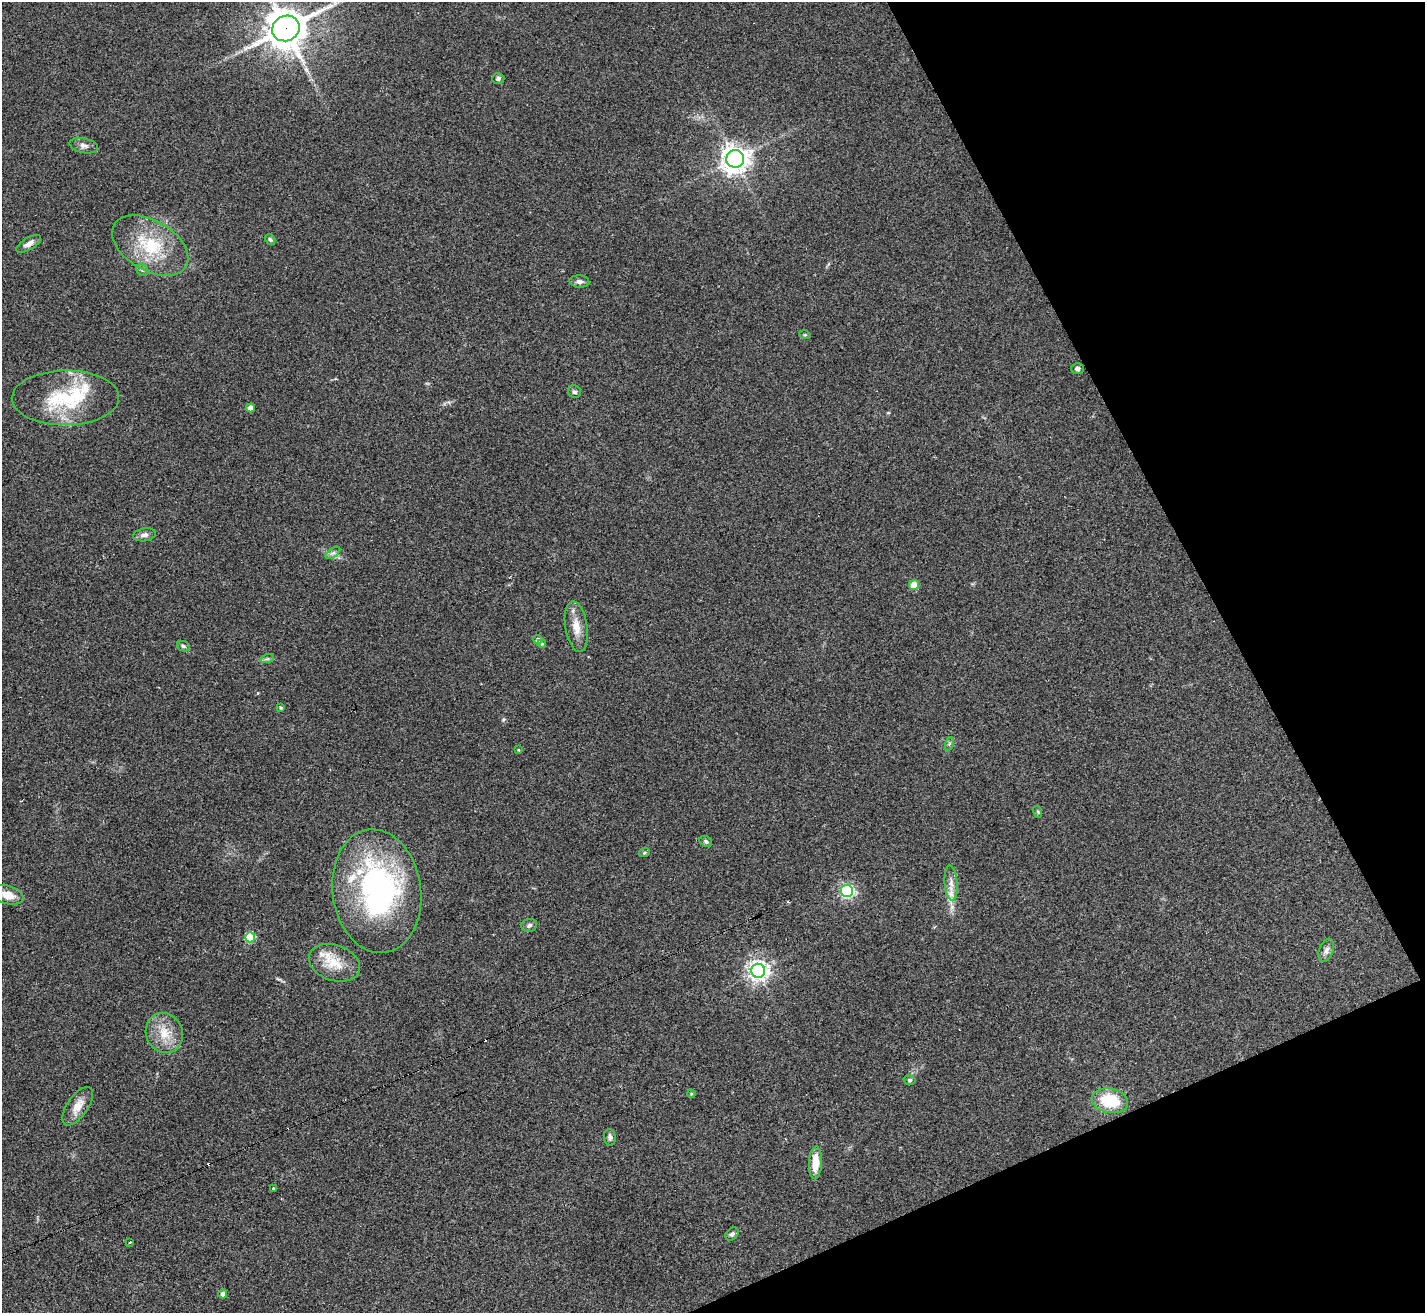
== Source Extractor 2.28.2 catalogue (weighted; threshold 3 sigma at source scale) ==
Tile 12 of 4 x 4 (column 4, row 3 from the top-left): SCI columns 4274-5696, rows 1598-2908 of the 5696 x 5686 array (HDU 1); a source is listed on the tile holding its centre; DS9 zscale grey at full resolution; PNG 1427 x 1315 px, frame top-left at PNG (2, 2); each listed source drawn as its Kron ellipse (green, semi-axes under 4 px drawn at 4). Shown black and unused: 21% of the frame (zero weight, under 2 of 3 exposures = <1% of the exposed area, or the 3 px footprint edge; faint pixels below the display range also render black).
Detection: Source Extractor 2.28.2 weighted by HDU 2 'WHT'; one run over the whole footprint, this tile lists its part. Background 0.0791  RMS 0.0075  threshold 0.0339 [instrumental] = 3 sigma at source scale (4.5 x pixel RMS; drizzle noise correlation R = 1.50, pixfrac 1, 0.05/0.05 arcsec/px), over >= 5 px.
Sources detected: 56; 1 inside a brighter object's white glare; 3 cosmic-ray / hot-pixel residue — neither listed nor drawn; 4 inside a brighter listed object's ellipse — not listed separately; the other 48 listed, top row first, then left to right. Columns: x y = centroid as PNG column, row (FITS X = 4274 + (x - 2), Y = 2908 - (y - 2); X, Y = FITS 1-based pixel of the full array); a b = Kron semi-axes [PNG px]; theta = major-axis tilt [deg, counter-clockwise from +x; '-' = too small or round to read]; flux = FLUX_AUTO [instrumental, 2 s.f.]
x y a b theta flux
286 28 14 12 28 1900
498 79 6 5 - 1.8
84 146 14 7 -13 3.7
735 159 9 9 - 790
270 239 6 4 -57 1.4
29 244 14 6 31 3.8
150 245 42 25 -31 43
142 270 7 5 -46 1.8
579 281 10 6 -4 3
805 335 6 3 -18 0.81
1078 369 6 5 - 2.3
574 392 7 6 - 1.8
65 398 54 27 0 58
250 408 4 4 - 5.4
144 535 11 6 9 3.2
333 553 8 4 36 1.9
914 585 5 5 - 17
576 627 26 11 -81 11
538 640 4 4 - 2.9
542 644 4 3 - 0.98
183 646 6 5 - 1.7
267 659 7 4 18 1.4
281 708 4 4 - 0.97
949 744 7 4 71 1.5
518 750 4 3 - 0.59
1038 812 6 4 -73 0.95
706 842 7 5 -33 1.5
644 853 5 3 - 0.9
951 883 18 6 -86 6
377 891 62 44 -82 180
847 891 6 6 - 160
8 895 16 9 -17 10
529 925 8 6 19 2.2
250 937 5 5 - 40
1326 950 12 7 70 3.5
334 963 26 18 -19 19
758 971 7 7 - 460
164 1033 20 18 -66 17
910 1080 6 4 -14 1.5
691 1094 4 4 - 0.79
1110 1101 18 12 -11 31
78 1106 22 10 55 9.8
610 1137 8 6 -85 2.4
815 1163 16 6 87 14
274 1189 3 3 - 5.1
732 1234 7 5 45 1.9
130 1243 3 3 - 1.6
223 1294 4 4 - 3.4
Overlapping masked pixels (flux is a lower limit): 1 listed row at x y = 286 28
Isophote crosses this tile's border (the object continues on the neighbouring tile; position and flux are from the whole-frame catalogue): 1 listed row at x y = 286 28